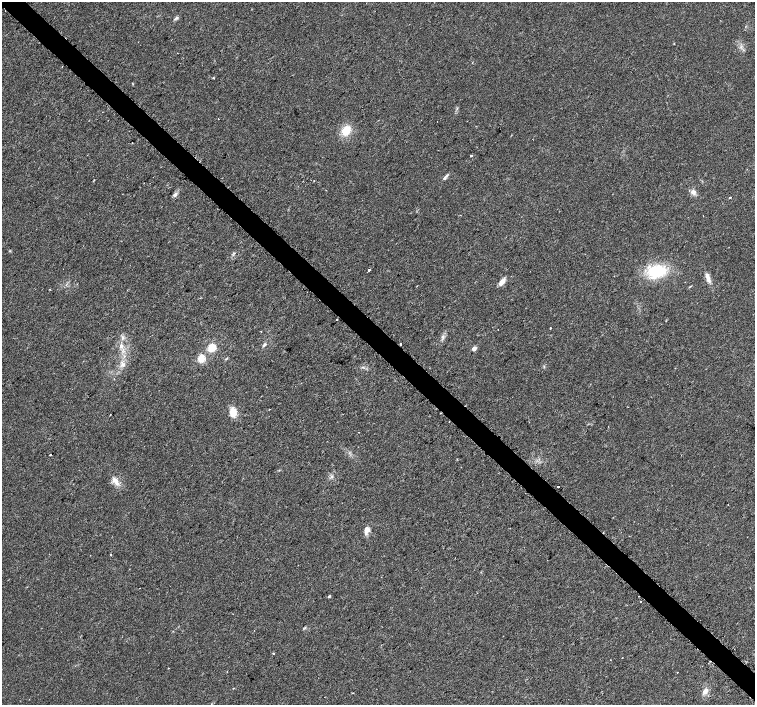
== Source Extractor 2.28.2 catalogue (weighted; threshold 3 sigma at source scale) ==
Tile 6 of 4 x 4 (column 2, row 2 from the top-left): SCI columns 1561-3065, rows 3019-4423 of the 6096 x 6087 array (HDU 1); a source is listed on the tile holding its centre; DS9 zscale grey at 2 x 2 block average (1 PNG px = mean of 2 x 2 image px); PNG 757 x 707 px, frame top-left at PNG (2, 2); no overlay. Shown black and unused: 4% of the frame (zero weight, under 2 of 3 exposures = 2% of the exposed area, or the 3 px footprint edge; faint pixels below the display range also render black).
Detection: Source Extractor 2.28.2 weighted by HDU 2 'WHT'; one run over the whole footprint, this tile lists its part. Background 0.0314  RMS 0.0055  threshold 0.0248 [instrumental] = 3 sigma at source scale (4.5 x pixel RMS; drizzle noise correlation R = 1.50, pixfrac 1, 0.0396/0.0396 arcsec/px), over >= 5 px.
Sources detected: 48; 7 cosmic-ray / hot-pixel residue — not listed; the other 41 listed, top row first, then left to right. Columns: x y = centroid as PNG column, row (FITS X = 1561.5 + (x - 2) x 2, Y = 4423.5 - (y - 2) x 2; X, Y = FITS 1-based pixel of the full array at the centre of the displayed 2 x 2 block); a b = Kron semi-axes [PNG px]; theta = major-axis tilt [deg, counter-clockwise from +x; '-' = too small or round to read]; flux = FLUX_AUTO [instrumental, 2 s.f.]
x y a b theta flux
176 18 5 3 - 2
213 78 3 2 - 0.89
218 119 2 2 - 0.52
346 130 8 6 59 25
132 143 2 2 - 1.3
471 155 2 2 - 4
445 178 6 4 46 2.7
693 192 8 5 -2 4.7
175 195 5 4 - 3.5
730 197 2 2 - 8.3
369 270 2 2 - 5.3
657 271 19 13 12 57
708 278 12 5 -75 6.9
502 282 10 5 55 7.4
336 320 2 2 - 2.5
550 328 2 2 - 5.6
498 329 2 2 - 0.73
261 331 2 2 - 0.58
400 344 2 2 - 6
264 345 5 3 - 2.5
121 347 6 5 - 4.4
212 348 7 6 - 16
474 348 3 3 - 8.9
201 359 3 3 - 58
123 365 6 4 -62 3.7
233 412 11 7 89 14
110 415 2 2 - 0.9
359 432 2 2 - 0.82
50 455 2 2 - 3.4
114 480 8 5 72 5.9
558 486 2 2 - 12
367 530 9 6 68 7.3
111 555 2 2 - 1.4
140 588 2 2 - 1
329 596 3 2 - 1.6
641 601 2 2 - 3.7
273 653 2 2 - 1
622 658 2 2 - 1.9
610 660 2 2 - 0.53
168 668 2 2 - 0.91
705 691 8 6 49 6.1
Overlapping masked pixels (flux is a lower limit): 1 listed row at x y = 400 344
Diffuse or blended objects may show on this block-average render without a row.